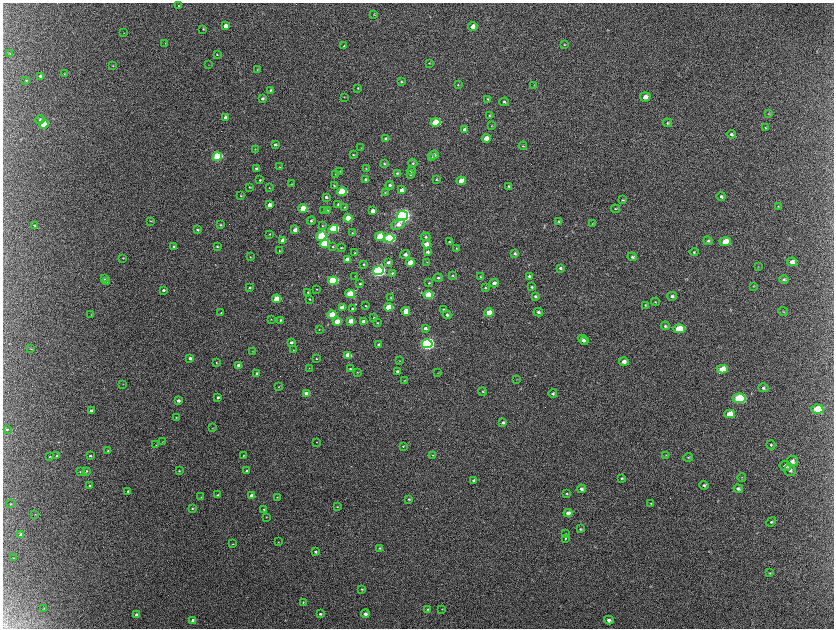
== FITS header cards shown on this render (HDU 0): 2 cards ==
NAXIS1  =                 1663 / length of data axis 1
NAXIS2  =                 1252 / length of data axis 2

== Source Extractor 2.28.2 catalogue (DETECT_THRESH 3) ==
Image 1663 x 1252 px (HDU 0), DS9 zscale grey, zoomed out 1/2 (1 PNG px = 2 x 2 image px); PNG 836 x 630 px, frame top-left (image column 2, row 1251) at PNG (3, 3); each listed source drawn as its Kron ellipse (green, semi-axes under 4 px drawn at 4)
Background 2170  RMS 33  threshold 98.4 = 3 sigma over >= 5 px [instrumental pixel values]
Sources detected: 300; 11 cannot appear on this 1/2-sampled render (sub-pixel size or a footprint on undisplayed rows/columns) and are neither listed nor drawn; the other 289 listed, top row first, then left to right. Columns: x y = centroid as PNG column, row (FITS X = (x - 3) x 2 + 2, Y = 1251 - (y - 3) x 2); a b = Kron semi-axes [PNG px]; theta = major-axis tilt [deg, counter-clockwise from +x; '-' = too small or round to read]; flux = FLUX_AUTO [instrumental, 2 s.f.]
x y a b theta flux
179 6 4 3 - 6.4e+03
374 14 4 3 - 4.2e+03
225 26 4 3 - 3.9e+04
473 26 4 4 - 3.2e+04
203 29 3 3 - 4.8e+03
123 33 3 2 - 2.1e+03
165 43 3 2 - 2.6e+03
564 44 3 3 - 4.2e+03
344 46 3 3 - 5.4e+03
10 53 3 2 - 2.9e+03
217 54 3 3 - 5.1e+03
429 63 4 2 - 4.3e+03
208 65 3 2 - 2.1e+03
113 66 3 2 - 2.4e+03
257 69 3 2 - 2.9e+03
64 74 3 3 - 3.4e+03
40 76 3 3 - 1.2e+04
26 80 3 3 - 4.6e+03
401 82 3 3 - 7.2e+03
458 85 3 2 - 3.4e+03
534 85 3 2 - 3.2e+03
358 88 3 3 - 5.5e+03
271 90 4 3 - 6.1e+03
344 97 3 2 - 2.7e+03
645 97 5 4 - 3.6e+04
262 99 4 3 - 1.5e+04
488 99 4 3 - 6.7e+03
504 102 4 4 - 1.0e+04
768 114 4 2 - 4.1e+03
490 115 4 3 - 5.4e+03
226 118 3 3 - 2.6e+04
40 120 4 4 - 9.2e+03
436 122 5 4 - 2.2e+05
668 123 5 4 - 8.5e+03
44 124 4 4 - 3.3e+05
492 126 3 2 - 3.5e+03
765 127 4 3 - 4.8e+03
464 129 4 3 - 1.5e+04
731 134 5 4 - 1.2e+04
486 138 4 4 - 5.6e+04
386 139 4 3 - 2.0e+04
275 145 3 3 - 1.2e+04
523 146 4 3 - 6.1e+03
361 148 2 2 - 2.3e+03
255 149 3 2 - 3.0e+03
353 155 3 3 - 5.9e+03
434 155 5 4 - 2.5e+04
217 157 4 4 - 4.4e+05
432 157 3 3 - 6.7e+03
384 163 3 3 - 6.8e+03
413 163 4 4 - 8.8e+03
280 167 3 2 - 3.4e+03
256 169 4 3 - 1.7e+04
366 169 3 2 - 3.7e+03
340 171 3 2 - 2.9e+03
411 171 4 4 - 1.3e+04
397 173 3 3 - 6.9e+03
335 174 3 2 - 3.2e+03
410 175 4 3 - 4.9e+03
436 179 3 3 - 4.4e+03
260 180 3 3 - 6.9e+03
366 180 3 3 - 2.0e+04
461 181 4 4 - 8.3e+04
292 184 3 2 - 3.3e+03
334 185 3 3 - 5.4e+03
390 185 4 4 - 1.6e+04
509 186 4 3 - 8.9e+03
249 187 3 2 - 5.2e+03
269 188 3 3 - 4.7e+03
401 190 4 3 - 2.4e+04
342 192 5 4 - 3.1e+05
385 192 3 2 - 3.9e+03
241 196 2 2 - 3.0e+03
326 197 4 3 - 1.3e+04
721 197 4 4 - 1.2e+04
623 200 4 3 - 6.8e+03
338 204 3 3 - 5.3e+03
269 205 3 3 - 3.3e+04
778 206 4 3 - 4.4e+03
344 207 3 3 - 4.4e+03
303 208 4 4 - 2.2e+05
615 209 4 3 - 6.9e+03
328 210 4 3 - 6.5e+03
324 211 3 2 - 5.3e+03
372 211 3 3 - 4.2e+04
402 216 6 5 - 2.4e+06
348 218 4 3 - 1.7e+05
151 221 3 2 - 3.5e+03
311 221 4 4 - 1.2e+04
559 221 4 3 - 7.9e+03
398 224 7 5 24 4.4e+04
592 224 3 3 - 4.3e+03
35 225 4 3 - 5.5e+03
220 225 3 3 - 8.1e+03
322 226 4 3 - 6.1e+03
333 229 5 4 - 4.9e+05
197 230 3 3 - 1.1e+04
295 230 4 3 - 4.5e+04
352 233 4 3 - 6.1e+03
270 234 3 3 - 5.1e+03
321 236 5 4 - 4.5e+05
380 236 5 4 - 1.7e+05
425 237 5 4 - 1.2e+04
389 238 5 4 - 7.9e+05
283 240 4 3 - 6.0e+04
708 241 5 4 - 1.1e+04
449 242 4 3 - 7.0e+03
725 242 5 4 - 1.0e+05
324 244 4 4 - 3.4e+05
426 244 4 3 - 6.6e+04
217 246 3 3 - 7.1e+03
174 247 3 3 - 1.4e+04
333 247 3 3 - 5.2e+03
341 248 3 3 - 6.0e+03
456 249 3 2 - 3.3e+03
280 251 3 2 - 4.2e+03
427 252 4 4 - 1.6e+04
694 252 4 4 - 8.0e+03
355 253 2 2 - 3.7e+03
515 254 4 3 - 1.0e+04
405 255 4 3 - 2.7e+04
250 257 3 2 - 3.5e+03
632 257 5 4 - 1.2e+04
123 258 3 2 - 3.4e+03
347 259 3 3 - 4.4e+04
388 262 4 3 - 1.9e+04
427 262 2 2 - 2.6e+03
792 262 5 4 - 3.9e+04
410 263 4 3 - 9.2e+04
364 264 4 3 - 6.8e+03
758 267 3 3 - 4.0e+03
560 268 4 3 - 1.0e+04
378 271 5 4 - 1.9e+06
392 273 3 3 - 6.3e+03
452 275 3 3 - 4.3e+03
355 276 3 2 - 2.3e+03
529 276 4 3 - 9.2e+03
480 277 3 2 - 3.8e+03
104 278 4 3 - 1.6e+04
438 278 4 3 - 1.1e+04
784 279 5 4 - 1.3e+04
333 281 5 4 - 5.1e+05
106 282 3 3 - 5.6e+03
429 283 3 2 - 5.4e+03
494 283 4 3 - 2.4e+04
360 284 3 2 - 5.6e+03
753 286 4 2 - 3.9e+03
250 287 3 3 - 6.9e+03
531 287 4 3 - 7.9e+03
485 288 4 3 - 5.4e+03
317 289 2 2 - 2.8e+03
163 290 3 3 - 1.4e+04
308 292 3 3 - 4.3e+03
350 294 5 4 - 1.9e+05
428 295 4 4 - 2.6e+05
535 296 4 3 - 8.5e+03
672 296 5 4 - 1.4e+04
391 297 3 3 - 3.3e+03
277 299 4 3 - 2.0e+05
310 299 2 2 - 7.4e+03
655 302 4 3 - 6.0e+03
645 305 4 3 - 6.9e+03
366 306 3 3 - 5.4e+03
342 307 4 3 - 6.0e+04
388 307 4 3 - 1.6e+05
353 309 3 2 - 1.1e+04
444 309 3 3 - 6.0e+03
406 311 4 4 - 8.3e+04
538 312 4 4 - 1.3e+04
783 312 5 3 - 7.7e+03
221 313 3 2 - 3.4e+03
489 313 4 3 - 1.3e+05
91 314 2 2 - 2.7e+03
332 315 4 3 - 2.1e+05
447 315 4 3 - 1.5e+04
374 318 3 2 - 6.7e+03
271 319 3 3 - 3.8e+03
280 320 3 3 - 7.1e+03
350 321 4 3 - 7.6e+04
337 322 4 3 - 1.6e+05
364 322 3 3 - 4.8e+04
377 323 3 3 - 5.4e+03
665 326 4 4 - 9.5e+03
425 328 4 3 - 1.7e+04
679 329 6 4 -2 2.1e+05
319 330 2 2 - 2.7e+03
583 340 6 3 -45 1.9e+04
585 340 4 2 - 8.0e+03
291 342 3 3 - 1.6e+04
427 344 5 4 - 1.6e+06
379 345 3 3 - 1.3e+04
31 349 3 3 - 4.1e+03
293 350 2 2 - 2.4e+03
253 351 3 2 - 3.1e+03
348 355 4 3 - 6.8e+04
190 358 3 3 - 1.8e+04
316 358 3 2 - 4.8e+03
400 361 3 2 - 2.8e+03
216 362 4 2 - 4.8e+03
624 362 5 4 - 3.1e+04
238 365 3 3 - 3.0e+04
309 368 3 2 - 2.4e+03
350 369 4 3 - 5.6e+03
722 369 5 4 - 8.5e+04
397 371 3 3 - 1.3e+04
357 372 3 2 - 3.1e+03
257 373 3 3 - 1.2e+04
438 373 3 2 - 3.0e+03
517 379 3 2 - 2.9e+03
404 380 3 2 - 3.1e+03
123 384 3 2 - 3.1e+03
279 387 3 2 - 4.2e+03
763 388 5 4 - 1.2e+04
483 391 4 4 - 7.3e+03
306 394 4 3 - 7.8e+04
553 394 4 4 - 1.3e+04
218 397 3 3 - 1.1e+04
739 398 6 5 - 4.5e+05
178 401 3 3 - 2.2e+04
817 409 6 4 -6 1.9e+05
91 410 3 3 - 1.6e+04
729 414 5 4 - 9.8e+04
176 417 2 2 - 3.6e+03
503 422 4 3 - 1.6e+04
212 428 3 2 - 2.8e+03
7 429 3 3 - 6.2e+03
162 442 2 2 - 2.1e+03
316 442 3 2 - 3.0e+03
156 445 2 2 - 2.7e+03
771 445 4 4 - 1.0e+04
403 446 3 2 - 4.3e+03
108 451 3 2 - 4.6e+03
433 455 3 2 - 3.5e+03
666 455 4 2 - 4.4e+03
57 456 3 3 - 9.2e+03
90 456 3 3 - 9.1e+03
243 456 3 3 - 5.0e+03
50 457 3 2 - 4.1e+03
688 457 5 3 - 7.1e+03
792 461 6 5 - 2.6e+04
785 466 6 5 - 2.6e+04
247 470 3 3 - 1.1e+04
790 470 6 5 - 2.1e+04
86 471 3 3 - 6.3e+03
179 471 3 3 - 5.3e+03
80 472 3 2 - 3.7e+03
622 478 4 3 - 8.8e+03
742 478 4 3 - 4.1e+03
473 480 4 3 - 1.2e+04
704 485 5 4 - 1.0e+04
90 486 3 3 - 1.1e+04
581 489 4 4 - 1.8e+04
738 489 5 3 - 1.4e+04
128 491 3 3 - 9.3e+03
567 493 4 3 - 6.0e+03
218 495 3 3 - 8.0e+03
251 495 4 3 - 3.3e+04
201 497 3 2 - 3.2e+03
277 497 3 2 - 2.9e+03
409 499 4 3 - 7.3e+03
651 503 3 3 - 4.9e+03
10 504 3 3 - 3.7e+03
337 507 3 3 - 4.8e+03
192 508 3 2 - 6.9e+03
264 509 3 3 - 6.1e+03
568 513 4 4 - 4.5e+04
35 514 3 2 - 3.0e+03
267 517 2 2 - 3.1e+03
771 522 5 4 - 1.0e+04
580 529 4 3 - 7.6e+03
20 534 3 3 - 1.4e+04
565 534 4 4 - 7.9e+03
566 538 4 3 - 7.0e+03
278 542 3 2 - 3.0e+03
233 544 2 2 - 3.0e+03
379 548 4 3 - 8.0e+03
316 552 3 3 - 9.4e+03
13 558 3 2 - 3.2e+03
770 573 3 3 - 4.5e+03
362 589 3 3 - 7.3e+03
303 602 3 3 - 5.8e+03
44 608 3 2 - 2.7e+03
428 609 4 3 - 8.9e+03
442 609 3 2 - 2.6e+03
320 614 3 3 - 8.4e+03
365 614 4 3 - 2.5e+04
137 615 3 3 - 3.4e+04
193 620 3 3 - 3.9e+04
609 620 5 4 - 2.0e+04
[11 sub-pixel or undisplayed-footprint detections neither listed nor drawn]